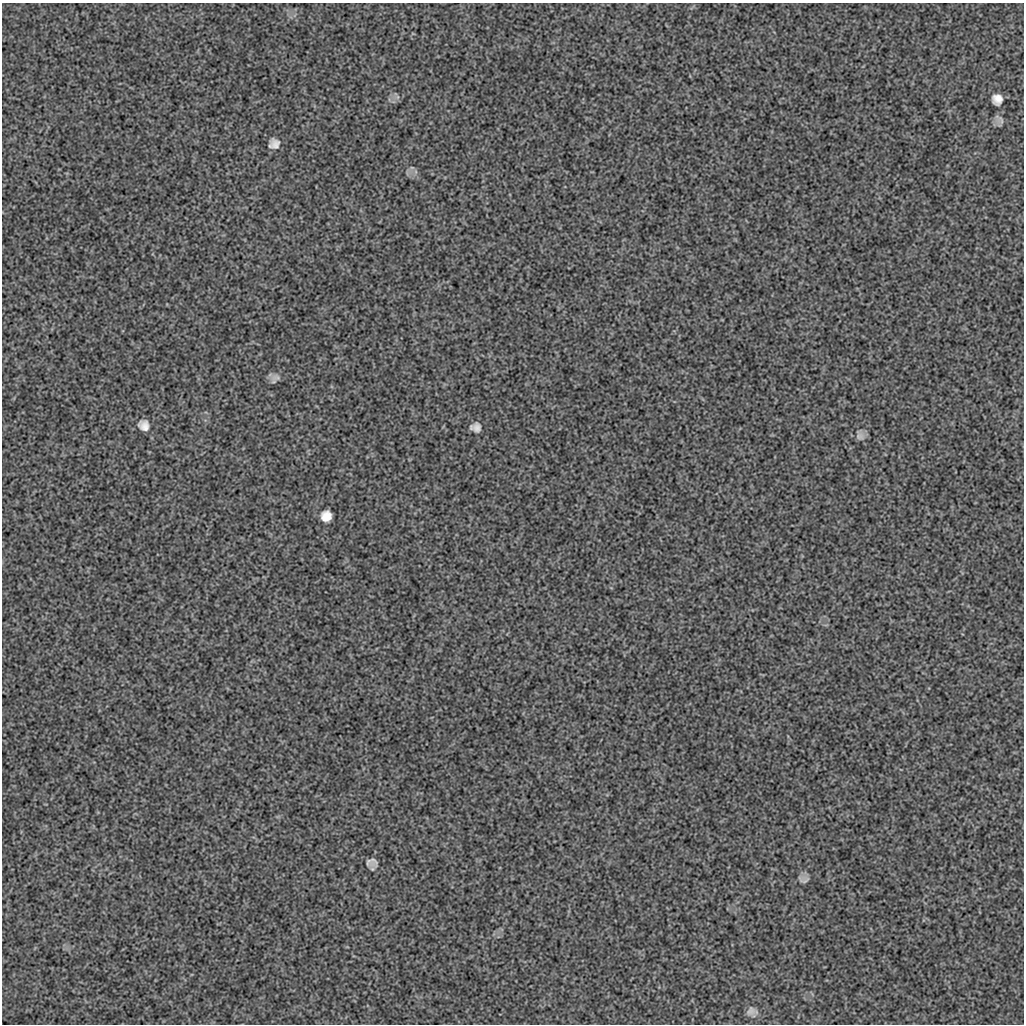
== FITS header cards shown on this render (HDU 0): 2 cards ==
NAXIS1  =                 1022 / length of data axis 1
NAXIS2  =                 1022 / length of data axis 2

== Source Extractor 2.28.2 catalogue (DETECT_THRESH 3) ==
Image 1022 x 1022 px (HDU 0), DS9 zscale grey, 1 PNG px = 1 image px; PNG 1026 x 1026 px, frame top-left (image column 1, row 1022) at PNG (2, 3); no overlay
Background 150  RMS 3.7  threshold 11.1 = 3 sigma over >= 5 px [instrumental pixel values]
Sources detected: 10; all 10 listed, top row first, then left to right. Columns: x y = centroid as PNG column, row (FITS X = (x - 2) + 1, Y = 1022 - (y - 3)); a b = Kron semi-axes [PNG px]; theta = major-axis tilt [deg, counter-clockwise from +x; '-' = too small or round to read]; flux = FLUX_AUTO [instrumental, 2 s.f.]
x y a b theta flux
997 99 9 9 - 1800
274 144 9 8 - 1500
276 377 15 10 6 1500
144 425 19 16 -45 3500
476 427 17 14 -6 2300
859 436 9 7 -23 960
326 516 9 9 - 2400
368 862 12 5 60 580
805 881 11 3 39 410
751 1011 12 9 49 1100